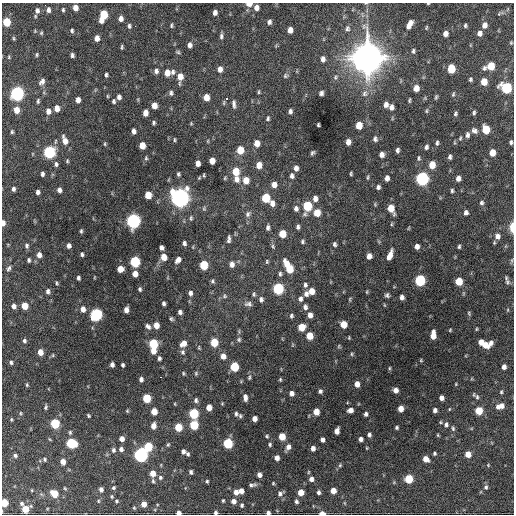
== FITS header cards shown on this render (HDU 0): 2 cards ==
NAXIS1  =                  512 / Axis length
NAXIS2  =                  512 / Axis length

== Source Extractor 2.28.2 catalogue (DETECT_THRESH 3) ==
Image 512 x 512 px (HDU 0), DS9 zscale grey, 1 PNG px = 1 image px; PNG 516 x 516 px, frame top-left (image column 1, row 512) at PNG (2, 3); no overlay
Background 1050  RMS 34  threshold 102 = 3 sigma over >= 5 px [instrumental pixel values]
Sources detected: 372; all 372 listed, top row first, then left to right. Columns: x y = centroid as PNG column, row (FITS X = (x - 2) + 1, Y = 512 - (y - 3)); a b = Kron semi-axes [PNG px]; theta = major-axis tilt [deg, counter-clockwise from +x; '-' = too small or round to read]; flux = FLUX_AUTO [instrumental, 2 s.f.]
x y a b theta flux
366 3 5 3 - 1.8e+03
428 3 4 3 - 1.6e+03
249 4 5 3 - 1.9e+04
45 5 2 2 - 1.9e+03
75 8 5 4 - 1.7e+04
256 8 6 5 - 1.2e+04
48 10 6 5 - 8.6e+03
63 10 5 4 - 3.3e+03
37 11 8 6 -89 8.9e+03
215 13 5 4 - 9.4e+03
500 13 12 4 26 4.9e+03
104 14 6 5 - 6.1e+04
121 19 6 5 - 1.1e+04
101 20 5 4 - 1.4e+04
7 22 6 5 - 6.4e+04
269 22 6 5 - 6.3e+03
409 24 9 4 60 1.7e+04
171 25 6 4 85 3.5e+03
465 25 4 3 - 3.8e+03
484 25 7 5 68 1.3e+04
129 26 6 5 - 4.8e+03
135 26 2 2 - 2.7e+03
426 28 5 3 - 2.4e+03
347 29 8 6 86 6.2e+03
290 30 5 5 - 1.5e+04
72 31 4 4 - 3.7e+03
41 33 6 5 - 3.4e+03
479 33 5 5 - 1.1e+04
445 34 5 4 - 1.3e+04
221 36 9 4 84 5.7e+03
14 38 6 3 -71 2.8e+03
97 38 6 4 89 1.2e+04
511 43 4 4 - 2.4e+03
190 45 6 5 - 9.3e+03
122 47 4 2 - 2.8e+03
413 51 6 5 - 4.0e+03
178 52 6 5 - 3.6e+03
37 55 5 4 - 2.8e+03
72 55 5 3 - 5.2e+03
9 57 5 4 - 2.5e+03
367 58 13 12 - 3.8e+06
323 59 7 5 87 9.1e+03
490 66 7 6 - 5.3e+04
220 69 7 5 85 1.3e+04
451 69 6 5 - 6.4e+04
156 71 7 5 86 7.3e+03
173 72 7 6 - 6.8e+03
167 73 7 6 - 2.1e+04
106 75 4 3 - 4.1e+03
180 76 7 6 - 2.3e+04
286 76 7 6 - 4.7e+03
335 77 8 6 56 5.6e+03
470 79 4 3 - 3.6e+03
42 81 8 5 54 9.0e+03
484 82 6 5 - 2.9e+04
416 88 5 5 - 1.9e+04
506 88 7 6 - 1.8e+05
259 92 6 3 82 3.0e+03
17 93 7 6 - 5.2e+05
171 93 7 5 88 5.6e+03
321 93 5 4 - 6.6e+03
365 93 10 9 - 1.2e+04
453 94 6 3 69 2.9e+03
107 96 5 3 - 2.0e+03
119 97 5 4 - 8.4e+03
206 97 6 5 - 2.4e+04
436 97 6 3 74 3.1e+03
226 99 4 3 - 2.2e+03
78 100 5 4 - 1.2e+04
409 100 5 3 - 2.9e+03
38 101 6 3 77 3.6e+03
114 101 6 4 -79 3.9e+03
224 103 7 3 82 2.7e+03
234 104 12 5 -84 7.8e+03
386 104 6 5 - 1.0e+04
154 106 5 5 - 1.8e+04
391 107 6 5 - 9.4e+03
57 108 6 5 - 1.7e+04
16 110 6 5 - 2.3e+04
48 111 6 5 - 1.1e+04
290 111 5 4 - 6.1e+03
426 111 6 4 74 3.0e+03
474 112 5 4 - 4.0e+03
145 113 6 4 88 1.8e+04
455 113 5 3 - 3.7e+03
268 118 6 4 72 3.9e+03
153 123 4 3 - 3.7e+03
191 123 4 4 - 2.1e+03
318 125 4 3 - 3.0e+03
359 125 6 5 - 3.3e+04
486 129 6 5 - 5.7e+04
134 131 5 4 - 9.4e+03
474 131 7 6 - 7.9e+03
12 132 5 3 - 3.1e+03
467 135 7 5 83 6.5e+03
460 138 5 4 - 2.8e+03
375 139 6 5 - 6.3e+03
65 140 10 5 -72 1.7e+04
174 140 6 3 -90 2.5e+03
348 142 5 4 - 1.4e+04
511 142 4 3 - 4.2e+03
257 143 6 5 - 1.9e+04
437 143 6 4 77 4.4e+03
105 144 6 3 83 2.4e+03
142 145 6 5 - 2.8e+04
426 147 6 5 - 5.5e+03
240 150 6 6 - 3.9e+04
397 150 5 4 - 5.7e+03
49 152 6 6 - 2.9e+05
312 153 5 3 - 4.0e+03
492 153 6 5 - 2.6e+04
382 154 5 5 - 1.1e+04
450 157 6 4 89 5.6e+03
146 158 7 4 -82 3.4e+03
419 158 7 5 -90 4.1e+03
67 161 4 3 - 2.8e+03
212 161 5 5 - 2.1e+04
198 163 5 4 - 1.2e+04
56 164 6 5 - 4.9e+03
259 165 6 5 - 2.0e+04
432 165 6 5 - 3.3e+04
296 168 5 4 - 9.6e+03
236 171 7 5 -87 4.7e+04
42 174 4 3 - 5.1e+03
178 174 5 4 - 3.9e+03
351 174 4 3 - 2.9e+03
204 175 4 2 - 2.3e+03
292 176 6 5 - 6.8e+03
368 177 8 3 85 2.9e+03
225 178 4 4 - 2.4e+03
387 178 5 4 - 1.1e+04
422 178 7 6 - 4.4e+05
458 178 5 4 - 1.1e+04
236 179 8 6 89 1.3e+04
246 180 7 6 - 2.5e+04
274 185 5 5 - 1.4e+04
378 187 5 4 - 6.0e+03
13 189 4 4 - 5.2e+03
59 190 5 4 - 8.3e+03
452 191 5 4 - 3.8e+03
38 192 4 4 - 7.1e+03
148 195 6 5 - 3.7e+04
180 198 8 7 - 1.5e+06
266 198 6 5 - 7.9e+04
315 199 6 5 - 1.1e+04
272 203 6 5 - 1.2e+04
481 203 6 5 - 5.3e+03
307 206 7 5 79 1.1e+05
296 208 6 5 - 7.5e+03
391 208 7 5 -68 3.5e+04
466 212 5 5 - 7.1e+03
317 213 6 5 - 3.4e+04
248 214 8 6 62 6.9e+03
191 218 7 4 82 3.7e+03
133 221 7 6 - 6.0e+05
3 223 5 4 - 1.0e+04
268 227 6 4 86 6.2e+03
298 227 5 4 - 5.1e+03
512 227 8 3 90 3.7e+04
409 228 5 3 - 1.8e+03
81 231 5 3 - 3.5e+03
282 234 6 5 - 3.9e+04
497 236 7 7 - 1.1e+04
229 239 7 3 84 6.3e+03
302 242 5 4 - 3.8e+03
184 243 5 4 - 5.9e+03
334 244 6 4 -76 4.8e+03
27 246 6 5 - 4.9e+03
69 246 5 4 - 7.9e+03
273 246 7 4 -71 3.7e+03
417 246 5 4 - 1.0e+04
459 247 4 3 - 3.4e+03
161 248 5 4 - 7.4e+03
82 254 5 4 - 4.7e+03
39 255 7 5 -87 1.2e+04
390 255 10 4 68 1.9e+04
369 256 5 4 - 1.3e+04
164 257 6 5 - 2.6e+04
29 260 4 3 - 4.0e+03
178 260 7 5 55 1.2e+04
135 261 6 5 - 1.6e+05
267 261 5 4 - 2.8e+03
512 261 8 4 81 3.3e+03
232 264 7 6 - 1.0e+04
286 264 10 5 -69 2.5e+04
204 265 6 5 - 7.8e+04
9 268 8 5 61 4.9e+03
120 269 5 5 - 2.4e+04
290 269 7 5 -84 5.2e+04
135 274 5 5 - 1.6e+04
280 274 7 5 -87 4.5e+03
78 278 4 3 - 4.8e+03
420 280 6 6 - 1.9e+05
212 281 6 5 - 4.4e+03
459 281 6 5 - 4.9e+04
507 282 8 7 - 6.9e+03
57 283 5 3 - 2.9e+03
305 285 7 5 -87 6.2e+03
140 289 5 4 - 4.2e+03
278 289 6 6 - 2.0e+05
48 291 6 5 - 6.7e+03
311 291 6 5 - 2.2e+04
367 292 5 3 - 2.2e+03
190 293 6 5 - 7.4e+03
254 294 7 5 72 4.2e+03
306 294 7 5 -86 8.8e+03
387 295 5 5 - 5.0e+03
224 296 7 6 - 4.8e+03
402 297 5 4 - 8.5e+03
261 299 7 6 - 7.2e+03
300 299 7 6 - 7.5e+03
350 299 6 4 82 2.6e+03
164 303 4 3 - 5.1e+03
248 304 11 7 -4 9.0e+03
14 306 6 5 - 9.0e+03
25 306 5 5 - 3.4e+04
305 307 7 6 - 8.0e+03
83 309 6 5 - 1.4e+04
126 310 5 4 - 1.3e+04
508 310 5 3 - 2.2e+03
180 312 4 4 - 6.6e+03
469 313 6 4 -86 3.1e+03
96 314 6 6 - 3.0e+05
310 315 6 5 - 1.3e+04
291 316 5 5 - 4.4e+03
171 319 5 4 - 3.6e+03
343 324 6 5 - 3.4e+04
156 325 5 5 - 2.1e+04
148 326 7 5 -48 7.6e+03
301 327 6 5 - 3.9e+04
476 329 5 3 - 2.2e+03
450 330 5 3 - 2.2e+03
433 335 8 5 87 2.6e+04
309 336 6 5 - 3.7e+04
349 338 4 3 - 2.2e+03
239 340 6 6 - 4.4e+03
24 341 5 4 - 5.2e+03
214 342 6 5 - 5.4e+04
481 342 5 4 - 1.6e+04
183 343 8 6 48 1.6e+04
490 343 7 5 83 9.1e+03
153 344 6 5 - 1.1e+05
485 345 7 6 - 2.5e+04
199 348 6 4 -67 2.8e+03
153 351 6 5 - 2.0e+04
40 352 5 5 - 1.9e+04
182 352 7 6 - 5.7e+03
352 354 6 3 -90 2.6e+03
53 355 5 3 - 2.2e+03
223 356 6 5 - 1.6e+04
159 358 5 4 - 4.8e+03
421 360 4 4 - 2.2e+03
11 362 5 5 - 4.6e+03
112 365 5 4 - 7.2e+03
123 365 4 3 - 4.0e+03
234 367 6 5 - 8.8e+04
504 367 5 4 - 9.0e+03
389 368 5 3 - 2.5e+03
183 373 5 4 - 2.8e+03
196 373 6 5 - 3.3e+03
161 377 3 2 - 1.6e+04
249 377 7 4 79 3.7e+03
141 379 4 4 - 7.1e+03
280 379 4 3 - 2.7e+03
357 384 5 4 - 1.5e+04
456 384 3 3 - 1.8e+03
27 385 4 3 - 2.7e+03
396 390 5 4 - 1.1e+04
320 391 5 4 - 5.2e+03
501 392 5 4 - 3.0e+03
291 393 5 4 - 9.7e+03
245 397 7 4 -84 9.2e+03
477 397 8 5 -50 5.1e+03
147 398 6 5 - 7.4e+04
441 398 5 4 - 1.0e+04
196 400 6 5 - 5.9e+03
175 404 5 3 - 1.9e+03
501 406 6 5 - 1.3e+04
45 407 5 4 - 3.6e+03
209 407 5 5 - 2.0e+04
498 407 5 4 - 6.0e+03
400 409 5 5 - 1.8e+04
449 409 4 3 - 1.8e+03
350 410 5 4 - 1.2e+04
435 410 4 4 - 7.1e+03
127 411 5 4 - 2.5e+03
154 411 5 5 - 3.1e+04
479 411 5 5 - 5.4e+04
316 412 5 5 - 2.6e+04
20 413 5 3 - 2.3e+03
194 414 6 5 - 1.4e+05
236 414 5 5 - 4.3e+03
366 414 4 3 - 6.0e+03
88 415 4 3 - 3.0e+03
240 416 5 4 - 3.9e+03
11 419 4 3 - 2.3e+03
254 419 5 4 - 1.3e+04
55 423 6 5 - 1.2e+05
446 424 7 6 - 6.5e+03
194 425 6 5 - 8.8e+04
153 426 6 5 - 1.7e+04
178 427 5 5 - 5.3e+04
397 427 3 3 - 3.5e+03
453 428 7 5 -85 4.2e+03
337 431 6 4 74 1.3e+04
70 432 6 4 77 3.4e+03
369 435 4 4 - 5.4e+03
438 435 4 3 - 2.2e+03
267 436 4 3 - 2.7e+03
282 436 5 5 - 4.0e+04
122 439 5 4 - 1.4e+04
361 439 4 4 - 7.8e+03
322 440 4 4 - 7.7e+03
71 443 6 6 - 1.5e+05
228 443 6 5 - 1.5e+05
270 444 4 4 - 3.4e+03
168 445 6 4 62 3.5e+03
148 447 6 5 - 8.4e+04
288 447 7 5 64 1.1e+04
313 448 5 4 - 1.0e+04
367 448 4 3 - 1.8e+03
121 449 5 5 - 7.5e+03
113 450 7 6 - 5.8e+03
183 451 5 4 - 7.2e+03
434 453 3 3 - 3.5e+03
188 454 5 4 - 4.1e+03
468 454 5 5 - 2.4e+04
15 455 4 4 - 4.7e+03
141 455 6 6 - 5.7e+05
277 458 5 4 - 1.1e+04
44 459 5 4 - 3.5e+03
426 459 6 5 - 1.8e+04
63 462 5 4 - 1.6e+04
340 465 5 5 - 3.1e+03
488 465 4 4 - 2.0e+03
191 472 4 3 - 5.2e+03
153 473 5 5 - 2.2e+04
259 475 5 4 - 9.9e+03
160 477 5 5 - 4.3e+03
311 479 6 5 - 8.8e+03
409 479 5 5 - 7.7e+04
153 481 6 4 -80 3.1e+03
207 481 4 4 - 3.2e+03
273 483 4 3 - 2.3e+03
252 485 8 4 5 6.7e+03
486 487 7 5 74 5.6e+03
65 488 5 4 - 2.4e+03
113 488 5 4 - 3.8e+03
101 489 5 4 - 8.2e+03
241 491 5 5 - 1.6e+04
333 491 5 5 - 1.9e+04
236 492 6 5 - 1.1e+04
301 492 5 5 - 2.5e+04
318 492 4 3 - 5.2e+03
280 493 8 5 33 6.6e+03
54 494 6 5 - 4.5e+04
112 496 5 4 - 2.6e+03
98 501 5 4 - 2.6e+03
116 501 5 4 - 2.9e+03
223 501 5 3 - 2.8e+03
233 501 6 6 - 1.2e+04
296 501 4 4 - 4.4e+03
4 503 5 5 - 4.7e+04
22 503 5 5 - 5.0e+03
144 504 5 4 - 1.8e+04
242 505 6 5 - 4.4e+03
134 508 4 4 - 2.3e+03
25 509 6 5 - 4.0e+04
179 513 4 4 - 9.8e+03
216 513 4 4 - 4.9e+03
268 513 4 3 - 6.4e+03
322 513 5 3 - 1.6e+04
At the frame edge (FLAGS 8, measured only in part): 10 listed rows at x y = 366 3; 428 3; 249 4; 3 223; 512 227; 4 503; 179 513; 216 513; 268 513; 322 513